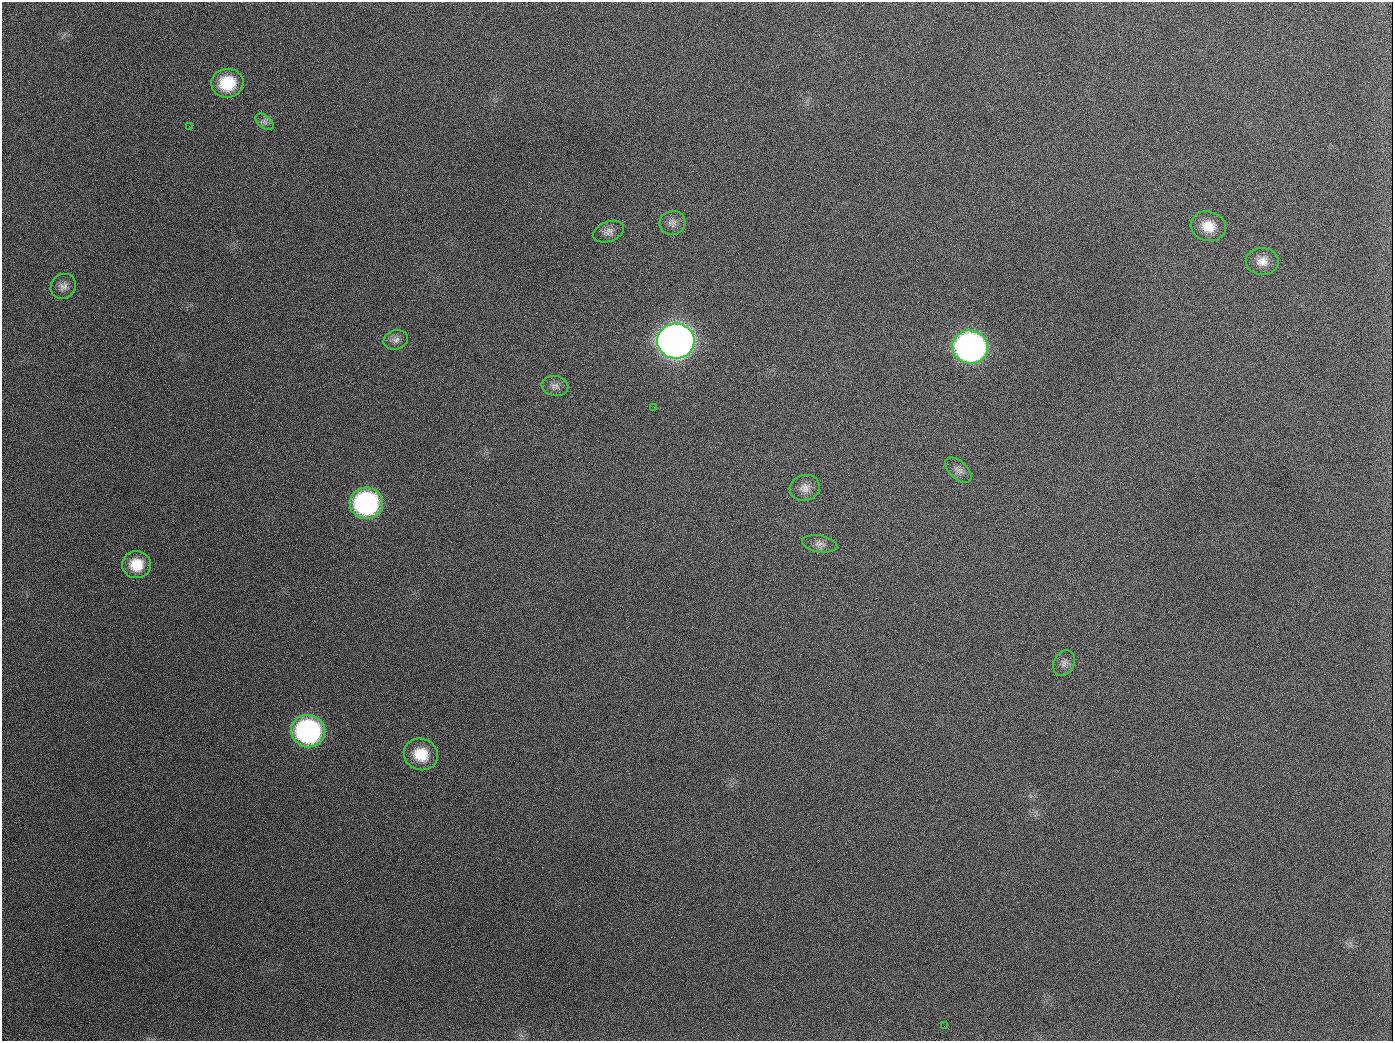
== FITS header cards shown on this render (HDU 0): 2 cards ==
NAXIS1  =                 1391
NAXIS2  =                 1039

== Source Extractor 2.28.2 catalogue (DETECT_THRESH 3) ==
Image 1391 x 1039 px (HDU 0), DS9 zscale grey, 1 PNG px = 1 image px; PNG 1395 x 1043 px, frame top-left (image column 1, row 1039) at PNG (2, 2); each listed source drawn as its Kron ellipse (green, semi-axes under 4 px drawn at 4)
Background 1540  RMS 70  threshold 211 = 3 sigma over >= 5 px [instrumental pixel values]
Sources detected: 22; all 22 listed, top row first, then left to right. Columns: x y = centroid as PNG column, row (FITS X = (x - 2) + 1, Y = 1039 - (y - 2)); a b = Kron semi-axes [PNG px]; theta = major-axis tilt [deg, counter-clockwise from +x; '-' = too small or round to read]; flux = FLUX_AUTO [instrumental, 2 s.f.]
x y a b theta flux
227 83 16 14 7 1.8e+05
265 122 10 6 -39 1.9e+04
189 126 3 2 - 7.3e+03
672 223 13 12 - 3.1e+04
1208 226 18 14 -14 8.7e+04
609 231 16 10 21 3.1e+04
1262 261 16 13 -2 5.5e+04
63 286 13 12 - 3.2e+04
396 340 12 9 16 2.8e+04
676 341 19 17 -2 5.4e+06
970 347 18 16 -14 2.3e+06
555 386 13 10 -10 2.8e+04
654 407 3 2 - 4.0e+03
958 470 16 9 -43 3.0e+04
805 488 15 13 14 4.3e+04
366 503 16 16 - 9.2e+05
820 544 18 8 -10 2.9e+04
136 565 14 13 - 1.1e+05
1064 663 13 10 62 2.7e+04
308 731 17 16 - 9.7e+05
421 754 17 15 -22 1.3e+05
944 1026 2 2 - 4.5e+03